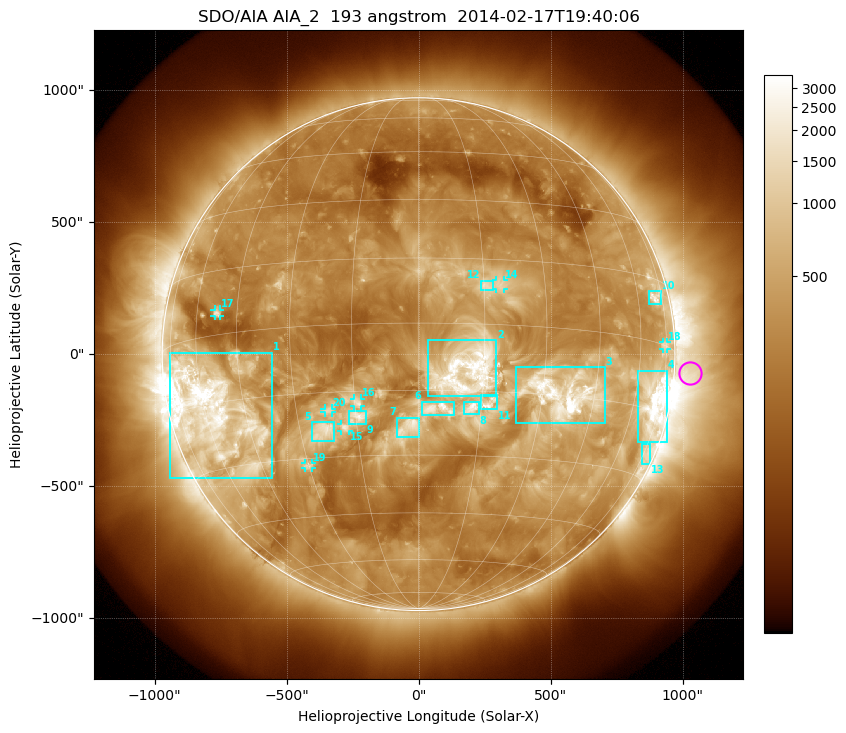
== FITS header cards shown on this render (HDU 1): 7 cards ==
TELESCOP= 'SDO/AIA'
INSTRUME= 'AIA_2'
WAVELNTH=                  193
WAVEUNIT= 'angstrom'
DATE-OBS= '2014-02-17T19:40:06.84'
CTYPE1  = 'HPLN-TAN'
CTYPE2  = 'HPLT-TAN'

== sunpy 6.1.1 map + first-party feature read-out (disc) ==
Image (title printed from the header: SDO/AIA AIA_2  193 angstrom  2014-02-17T19:40:06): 1024 x 1024 px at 2.4 arcsec/px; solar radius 971 arcsec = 405 px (full disc in frame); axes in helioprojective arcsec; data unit not stated in the header (colour bar unlabelled)
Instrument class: DISC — disc imager (sunpy class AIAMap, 193 A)
Bright regions (active regions / flare kernels): reference = the median radial profile (limb darkening/brightening removed); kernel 9 px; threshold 5 sigma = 748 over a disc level ~282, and >= 1.15x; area >= 12 px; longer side >= 10 px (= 24 arcsec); searched inside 0.97 R_sun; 21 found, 20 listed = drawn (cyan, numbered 1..; 7 of them under ~33 arcsec drawn as corner ticks so the feature stays visible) (cap 20 boxes per figure: the strongest are kept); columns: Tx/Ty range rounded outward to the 5 arcsec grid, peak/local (2 s.f.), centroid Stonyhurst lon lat
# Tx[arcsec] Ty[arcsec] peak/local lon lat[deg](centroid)
1 -945..-555 -470..5 15 -57 -17
2 35..295 -160..55 7.7 +11 -10
3 370..705 -265..-50 18 +36 -15
4 830..940 -330..-60 16 +70 -13
5 -405..-320 -330..-255 6 -24 -24
6 15..135 -230..-180 5.5 +5 -19
7 -85..0 -315..-240 4.9 -2 -23
8 170..230 -230..-180 5.5 +13 -19
9 -265..-200 -265..-215 4.3 -15 -21
10 870..920 190..240 6.3 +70 +10
11 235..300 -210..-155 4.4 +17 -18
12 235..285 240..280 3.4 +16 +9
13 845..880 -415..-340 4.3 +76 -24
14 290..325 245..280 3.5 +19 +9
15 -295..-265 -290..-265 4.4 -18 -23
16 -245..-215 -200..-165 3.5 -14 -18
17 -775..-750 145..170 5.8 -52 +5
18 925..940 20..45 3.6 +74 +0
19 -430..-405 -430..-410 4.5 -30 -32
20 -355..-325 -220..-205 3.4 -22 -19
Off-limb structures (1.02-1.3 R_sun): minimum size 162 px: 2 found; the strongest spans PA ~225..305 deg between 1.02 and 1.3 R_sun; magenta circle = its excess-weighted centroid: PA ~265 deg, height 1.06 R_sun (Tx ~1030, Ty ~-70 arcsec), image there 4.3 x the reference